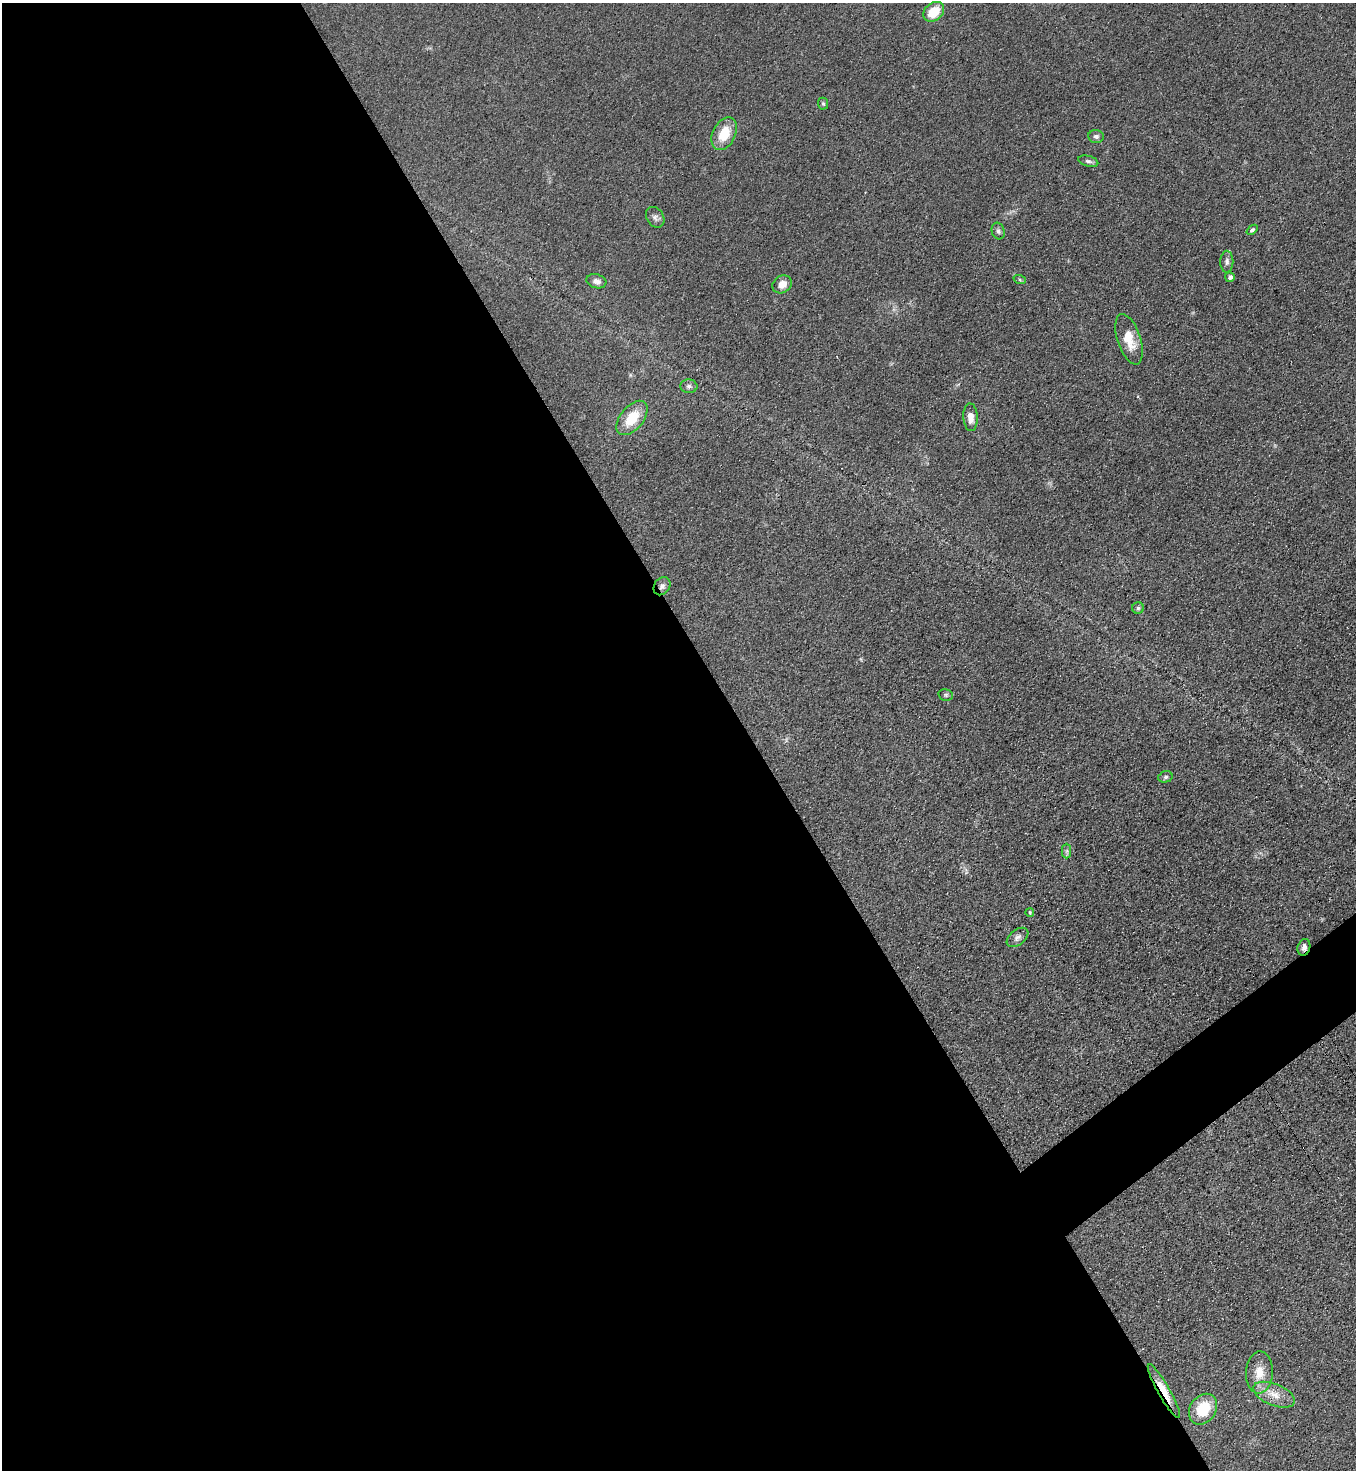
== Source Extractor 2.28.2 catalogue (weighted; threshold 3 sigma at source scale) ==
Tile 9 of 4 x 4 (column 1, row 3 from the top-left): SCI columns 316-1669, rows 1493-2960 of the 5908 x 5918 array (HDU 1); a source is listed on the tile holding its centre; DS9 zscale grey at full resolution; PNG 1358 x 1472 px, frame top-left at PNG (2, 3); each listed source drawn as its Kron ellipse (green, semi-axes under 4 px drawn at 4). Shown black and unused: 57% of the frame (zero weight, under 3 of 4 exposures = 3% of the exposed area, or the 3 px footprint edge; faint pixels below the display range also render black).
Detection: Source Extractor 2.28.2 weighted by HDU 2 'WHT'; one run over the whole footprint, this tile lists its part. Background 0.0764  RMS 0.0072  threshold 0.0324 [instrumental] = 3 sigma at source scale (4.5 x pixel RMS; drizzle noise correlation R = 1.50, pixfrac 1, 0.05/0.05 arcsec/px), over >= 5 px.
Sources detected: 29; all 29 listed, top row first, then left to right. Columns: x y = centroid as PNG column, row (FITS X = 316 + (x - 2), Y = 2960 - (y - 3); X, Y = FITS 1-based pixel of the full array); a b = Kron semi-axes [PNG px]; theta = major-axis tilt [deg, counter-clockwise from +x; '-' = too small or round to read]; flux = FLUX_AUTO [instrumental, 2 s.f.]
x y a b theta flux
934 12 11 8 39 16
823 104 6 5 - 1.2
724 134 17 11 64 18
1096 136 8 6 -4 2
1088 161 10 5 -16 1.9
655 217 11 8 -60 2.8
1252 230 6 4 38 1.5
998 231 8 6 -72 2.1
1227 262 11 6 -90 2.6
1230 277 5 5 - 2.5
1020 280 6 4 -19 1
596 281 10 7 -15 3.4
782 284 10 8 36 6
1129 339 26 11 -72 14
689 386 8 7 - 2.2
970 417 14 7 -87 6.5
632 418 20 11 51 18
662 586 10 7 54 3
1138 608 6 5 - 1.3
946 695 7 5 -13 1.4
1165 777 7 5 17 1.7
1067 851 7 4 89 1.6
1030 912 4 3 - 0.87
1018 937 12 7 37 3.2
1304 947 8 6 73 2.8
1259 1372 21 13 87 11
1164 1391 31 6 -60 13
1274 1395 22 10 -22 10
1203 1409 16 13 55 22
Overlapping masked pixels (flux is a lower limit): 3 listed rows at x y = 662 586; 1304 947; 1164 1391